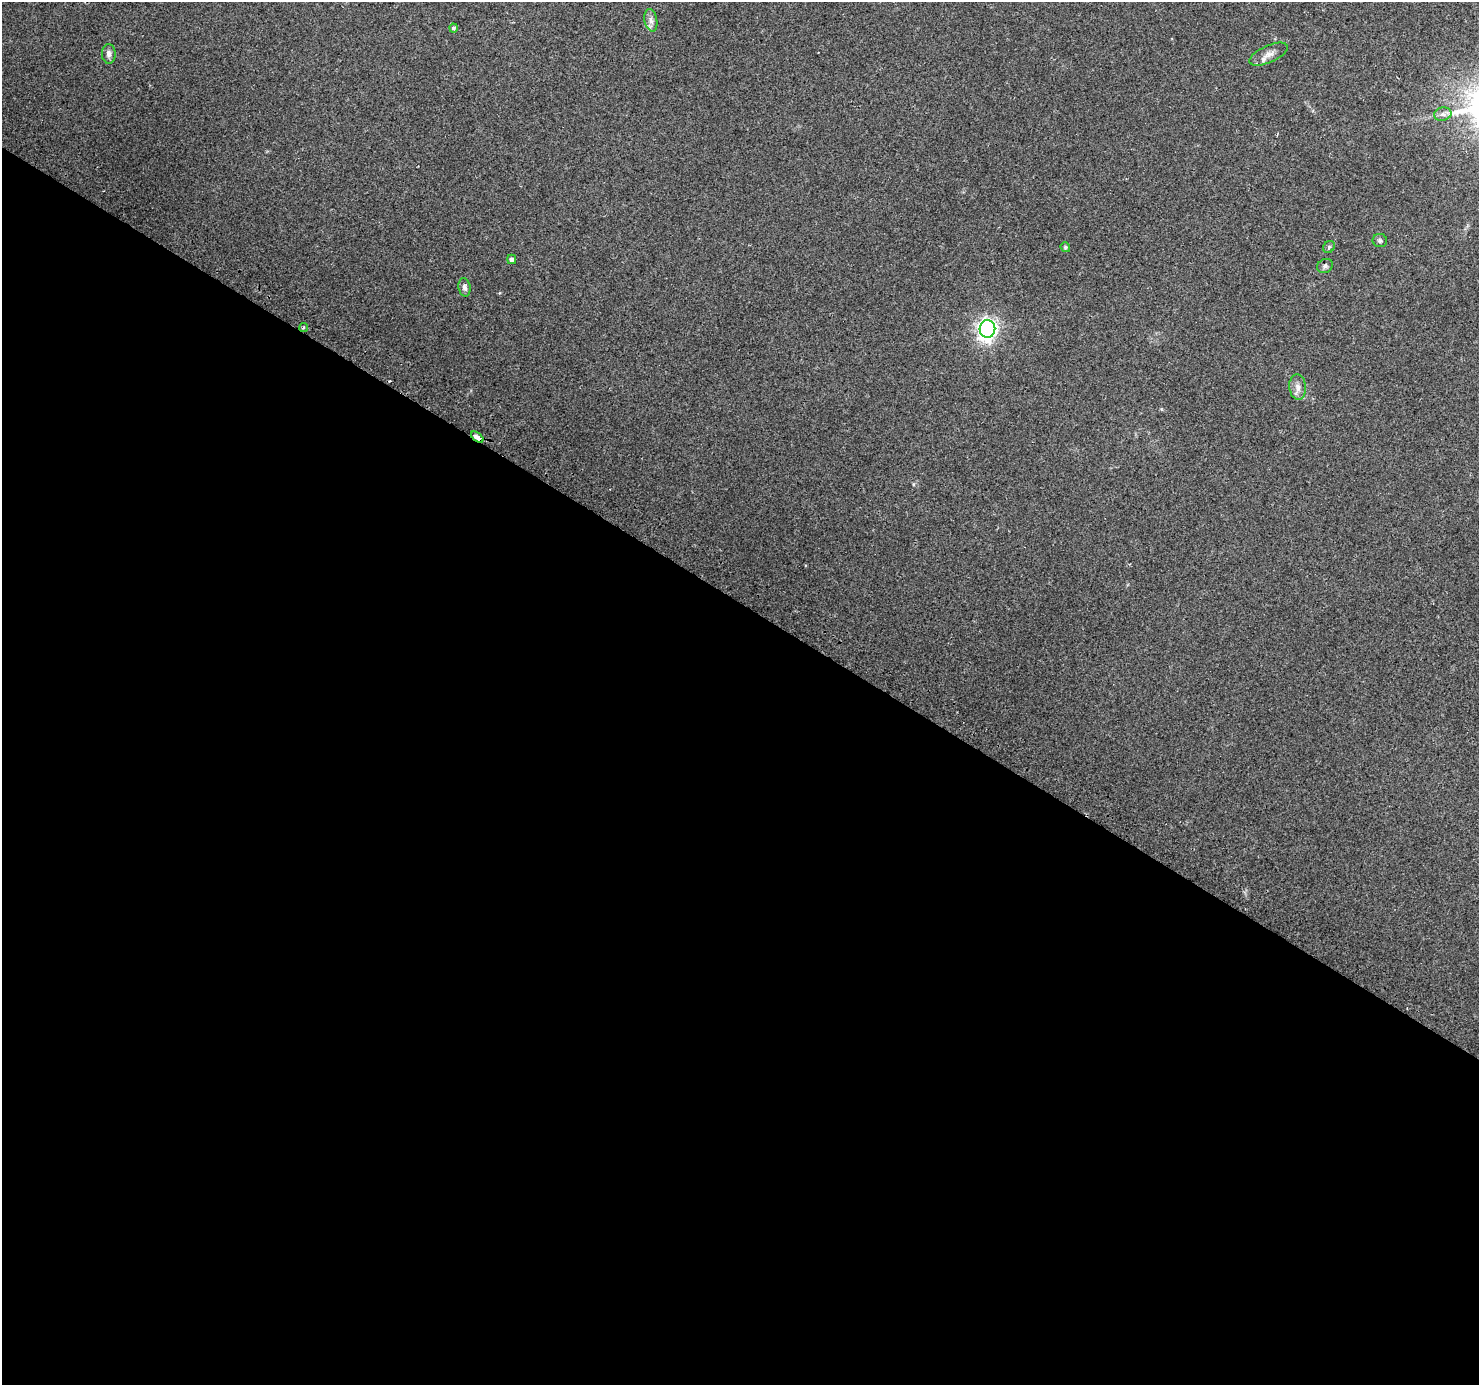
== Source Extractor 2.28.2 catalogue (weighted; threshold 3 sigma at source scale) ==
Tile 14 of 4 x 4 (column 2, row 4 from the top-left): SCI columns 1504-2980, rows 281-1663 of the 5951 x 6026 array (HDU 1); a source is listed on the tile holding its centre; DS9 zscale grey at full resolution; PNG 1481 x 1387 px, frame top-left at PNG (2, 2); each listed source drawn as its Kron ellipse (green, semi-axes under 4 px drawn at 4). Shown black and unused: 57% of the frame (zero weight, under 2 of 3 exposures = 2% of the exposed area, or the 3 px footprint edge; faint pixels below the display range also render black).
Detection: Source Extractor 2.28.2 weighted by HDU 2 'WHT'; one run over the whole footprint, this tile lists its part. Background 0.0976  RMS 0.0098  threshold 0.0442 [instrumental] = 3 sigma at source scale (4.5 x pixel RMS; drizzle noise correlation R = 1.50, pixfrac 1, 0.0396/0.0396 arcsec/px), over >= 5 px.
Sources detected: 16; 1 cosmic-ray / hot-pixel residue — neither listed nor drawn; the other 15 listed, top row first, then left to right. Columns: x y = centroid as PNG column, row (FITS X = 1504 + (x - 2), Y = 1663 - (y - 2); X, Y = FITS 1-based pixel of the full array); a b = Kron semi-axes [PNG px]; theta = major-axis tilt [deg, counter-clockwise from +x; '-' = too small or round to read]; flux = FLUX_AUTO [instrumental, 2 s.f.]
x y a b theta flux
651 20 11 6 -79 4.3
453 28 4 4 - 1.9
109 54 10 7 -88 4.3
1269 54 20 8 24 7.8
1443 114 9 6 13 3.9
1380 241 7 6 - 2.2
1065 247 5 4 - 1.6
1329 247 6 5 - 1.8
512 259 5 4 - 3.4
1325 266 8 7 - 2.7
465 287 9 6 -81 3.2
303 328 5 4 - 1.7
987 329 9 8 - 460
1298 387 13 8 -84 6.2
477 437 7 3 -38 25
Overlapping masked pixels (flux is a lower limit): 1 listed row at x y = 477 437